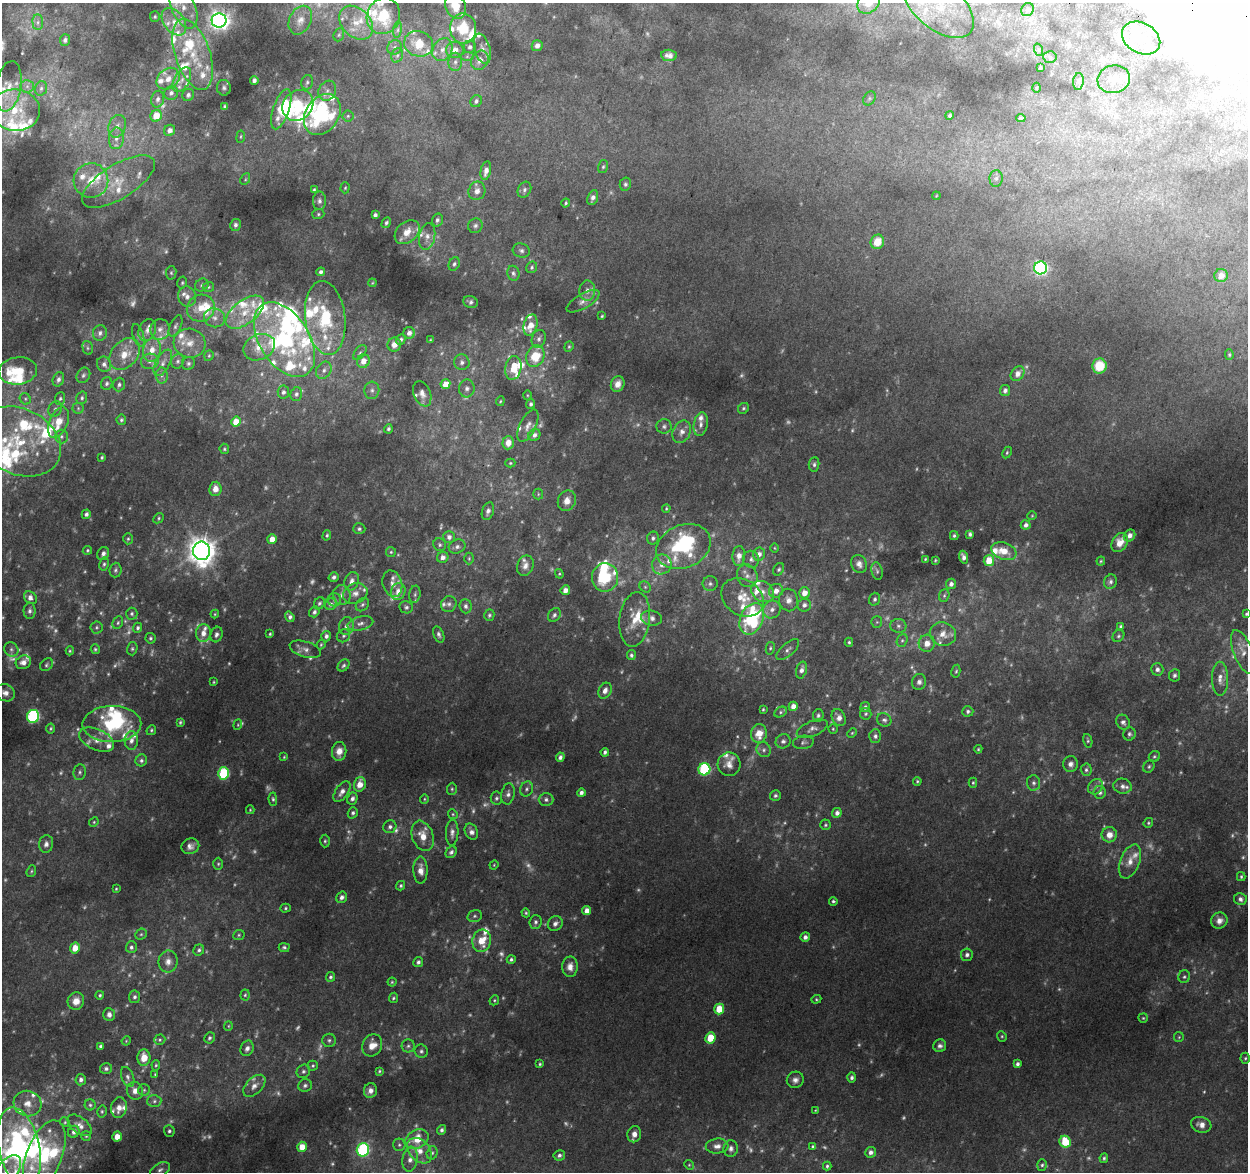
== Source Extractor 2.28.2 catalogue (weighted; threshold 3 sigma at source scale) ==
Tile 10 of 4 x 4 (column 2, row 3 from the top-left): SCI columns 1254-2499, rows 1436-2605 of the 5008 x 5270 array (HDU 1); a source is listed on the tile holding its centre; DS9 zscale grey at full resolution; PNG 1250 x 1174 px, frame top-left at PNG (2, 3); each listed source drawn as its Kron ellipse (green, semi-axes under 4 px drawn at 4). Shown black and unused: <1% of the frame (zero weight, under 2 of 3 exposures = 2% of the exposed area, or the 3 px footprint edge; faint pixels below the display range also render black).
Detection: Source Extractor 2.28.2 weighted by HDU 2 'WHT'; one run over the whole footprint, this tile lists its part. Background 0.0812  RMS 0.015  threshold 0.0656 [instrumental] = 3 sigma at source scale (4.5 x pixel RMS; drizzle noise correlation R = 1.50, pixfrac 1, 0.0396/0.0396 arcsec/px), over >= 5 px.
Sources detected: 857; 227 too faint to see at this stretch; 8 inside a brighter object's white glare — neither listed nor drawn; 121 inside a brighter listed object's ellipse — not listed separately; of the other 501, all 500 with FLUX_AUTO >= 1.19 (the completeness limit of this list) listed and drawn (1 fainter detections not listed), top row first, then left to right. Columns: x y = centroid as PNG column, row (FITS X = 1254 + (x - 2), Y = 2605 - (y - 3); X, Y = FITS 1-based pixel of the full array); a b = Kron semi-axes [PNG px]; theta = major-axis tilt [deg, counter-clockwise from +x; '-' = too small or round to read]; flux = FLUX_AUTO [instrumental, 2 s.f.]
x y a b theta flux
869 3 12 9 44 42
938 5 42 23 -40 86
455 6 13 10 -70 30
183 8 22 11 -65 25
1028 10 7 6 - 4
383 16 18 16 66 62
155 17 5 5 - 2.5
219 20 7 7 - 980
300 20 15 10 64 14
38 22 8 5 -85 4.5
174 22 15 10 -53 19
356 23 19 14 -45 29
463 29 15 13 -89 54
398 30 8 4 82 3.4
339 35 7 5 69 2.5
1141 38 20 15 -30 36
65 40 6 5 - 5.3
419 44 15 12 -21 34
537 46 5 5 - 9.5
395 47 7 7 - 5.1
470 47 6 6 - 4
482 49 15 7 -74 10
442 50 12 9 59 13
455 50 9 8 - 12
1039 50 6 4 -71 2.4
193 54 37 17 -72 72
397 55 7 5 69 3.7
669 55 8 5 -6 8.5
467 57 7 4 1 2.9
1050 57 7 6 - 3.5
480 60 10 8 62 13
455 62 9 7 89 6.5
1040 68 3 3 - 1.7
168 79 12 10 38 16
1114 79 16 14 14 24
182 80 13 7 61 12
254 80 4 4 - 6.1
307 82 7 5 73 3.9
1078 82 8 5 83 4
9 86 25 12 80 20
27 86 6 6 - 4.2
41 88 7 5 73 3.3
224 88 8 7 - 3.9
1037 88 5 3 - 1.6
327 91 10 8 63 8.7
171 93 7 6 - 5.9
188 95 6 5 - 4.9
869 98 7 5 57 3.2
158 99 8 6 76 6.3
476 101 6 5 - 4.9
298 105 17 14 45 80
225 106 4 3 - 2.4
281 109 21 8 71 36
15 110 25 20 -5 51
322 115 22 16 56 190
950 115 4 4 - 4
156 116 6 5 - 32
348 116 5 5 - 2.5
1021 118 5 3 - 2.2
117 126 11 8 71 10
170 130 6 5 - 9.3
241 137 6 3 81 1.6
116 138 11 7 83 9.9
603 167 6 5 - 2.7
486 171 9 5 79 10
996 178 8 6 88 5.1
245 179 6 4 62 2.1
91 180 17 17 - 35
118 181 41 17 32 55
625 184 6 5 - 3.6
345 188 5 4 - 1.9
314 190 3 3 - 2
524 190 8 6 61 4.8
477 191 9 8 - 9
936 196 4 3 - 1.2
593 198 8 5 69 6.8
319 201 9 6 89 5.5
566 203 4 3 - 2.3
318 214 6 5 - 2.6
375 215 4 4 - 4.1
437 220 6 5 - 4.1
386 223 6 4 61 3.1
235 225 6 5 - 5.2
475 226 7 7 - 4.4
407 232 14 10 41 20
427 237 13 8 79 10
877 242 7 6 - 25
521 250 8 7 - 4.8
454 264 7 5 64 3.4
532 267 6 5 - 3
1040 268 6 6 - 370
321 272 4 4 - 4.4
171 273 7 5 78 2.7
513 273 7 6 - 4
1221 275 7 6 - 11
182 283 6 4 76 2.2
372 283 4 3 - 1.3
202 285 7 6 - 3.5
208 287 6 5 - 2.4
587 291 10 7 88 9.2
187 297 10 9 - 10
583 301 18 7 30 9.7
470 302 7 6 - 4.3
201 308 14 13 - 31
245 312 22 11 38 35
602 316 3 2 - 1.7
214 318 10 9 - 9.1
325 318 37 20 -83 100
530 325 11 7 75 17
176 326 11 5 64 4.5
160 329 10 9 - 9.3
147 330 11 8 67 9.9
100 333 8 7 - 5.2
409 333 6 5 - 8.4
138 335 11 5 -71 4.7
539 339 9 6 70 5.9
284 340 41 24 -58 180
401 340 6 4 52 3.7
430 340 3 2 - 1.2
190 343 16 14 -15 24
394 345 7 6 - 12
259 347 16 12 23 22
569 347 5 4 - 2.2
88 348 7 5 -75 2.8
152 350 12 9 76 19
360 353 8 5 52 3.4
125 354 18 13 50 30
1229 355 5 4 - 1.9
209 356 5 4 - 2.1
535 356 11 9 66 46
150 361 9 7 12 7.1
178 361 7 6 - 4.2
363 361 7 6 - 15
462 362 8 7 - 6.6
163 363 14 7 62 9.8
188 363 7 6 - 3.6
104 364 8 7 - 6.3
1099 366 7 7 - 51
513 368 12 8 79 29
324 370 9 7 57 6.6
18 371 19 13 6 36
1018 374 8 6 54 12
83 375 8 6 59 3.9
162 376 8 6 89 4.6
58 379 7 5 67 5.4
107 383 6 5 - 3.9
445 384 5 4 - 23
618 384 8 6 67 11
119 385 7 5 71 3.9
467 388 9 8 - 6.2
372 390 8 7 - 5.8
1005 390 5 5 - 5.9
283 392 6 5 - 4.5
296 394 7 5 74 4.5
422 394 13 8 -67 10
527 395 5 3 - 1.6
82 398 6 5 - 3.1
25 399 6 5 - 2.6
60 399 6 5 - 2.8
500 401 5 3 - 1.7
531 404 5 4 - 4
78 408 5 5 - 2.6
744 408 6 5 - 2.8
55 409 8 6 60 4.3
121 420 5 5 - 3
58 422 16 9 67 28
236 422 5 5 - 22
701 424 12 7 80 7.8
528 426 17 8 64 11
664 426 7 7 - 4.3
388 429 4 4 - 2.8
682 432 12 8 64 10
534 435 6 5 - 6.6
61 436 7 6 - 4.1
19 441 44 32 -25 120
508 443 7 6 - 15
224 449 5 5 - 2.4
1007 453 6 4 64 2.3
102 457 4 3 - 2
510 463 5 4 - 1.9
814 464 7 5 84 3.7
215 489 7 6 - 14
538 494 5 5 - 2
567 501 10 9 - 14
666 508 4 3 - 1.7
488 511 9 6 71 6.7
86 514 5 4 - 4.9
1032 516 4 4 - 1.6
159 518 6 4 45 2.3
1026 525 5 4 - 6.4
359 529 6 5 - 3.3
970 534 4 4 - 4
327 535 5 4 - 2.5
1129 535 6 5 - 8.1
954 536 4 3 - 2.6
449 537 6 5 - 7.3
653 538 6 6 - 4.3
128 539 5 5 - 2.5
272 539 5 4 - 16
1120 543 10 7 60 18
440 545 7 6 - 3.4
457 547 8 7 - 5.8
683 547 28 21 24 130
774 548 5 3 - 1.4
87 550 5 4 - 2.2
202 551 9 8 - 2100
1004 551 13 8 -20 25
391 552 5 5 - 2.2
103 554 7 5 56 6
759 554 6 6 - 10
739 556 10 6 87 13
443 557 6 5 - 8.6
964 557 6 4 -71 7.2
469 558 6 5 - 2.3
751 559 8 8 - 6.6
925 559 3 3 - 1.6
935 560 3 2 - 1.5
989 560 5 5 - 31
1101 561 4 4 - 1.8
104 564 6 4 79 3.1
662 564 10 9 - 12
859 564 9 7 -69 8.5
525 566 10 8 67 9.6
779 569 7 5 57 3.1
115 570 7 6 - 3.7
877 571 9 5 -79 3.6
559 574 5 4 - 1.7
747 576 12 10 -64 11
334 577 5 4 - 4.7
605 577 14 13 - 56
352 581 9 7 68 9
1110 582 7 6 - 5.3
392 584 13 9 -74 10
710 584 7 7 - 4.7
951 584 5 5 - 6.7
645 587 6 5 - 2.6
565 590 5 4 - 10
776 591 7 6 - 11
398 592 8 7 - 14
763 592 12 9 -34 16
355 593 12 10 23 12
804 593 6 5 - 16
415 594 8 5 80 4
342 595 10 8 -76 9.1
944 595 6 5 - 3.1
742 597 22 17 -34 38
30 598 7 5 -45 9.4
874 599 6 5 - 3.7
335 600 6 6 - 4.3
788 600 11 9 -77 11
319 603 6 5 - 3.4
331 604 6 5 - 5.2
449 604 8 7 - 5.2
362 605 7 5 45 3.5
804 605 7 6 - 6.2
466 606 7 6 - 5
406 607 7 6 - 3.7
772 609 9 8 - 9.6
30 611 8 6 89 5.3
314 612 6 4 51 4.2
132 614 6 5 - 3.2
215 614 4 4 - 1.5
1246 614 4 3 - 2.2
489 615 6 5 - 2.8
554 615 7 5 55 4.8
290 617 5 4 - 4.9
651 618 10 7 -12 7.7
635 619 27 15 83 35
752 619 16 11 66 150
877 622 5 5 - 2.3
118 623 6 5 - 2.7
360 623 13 6 14 8.6
346 626 9 7 74 6.5
898 626 8 7 - 5
97 627 6 6 - 2.9
1121 627 4 4 - 3.6
138 628 5 4 - 3.6
203 633 9 7 84 13
270 634 4 3 - 1.9
439 634 8 5 -68 4.5
943 634 13 11 -20 18
216 635 8 6 73 5
326 636 5 5 - 4.8
343 636 7 6 - 3.5
1118 636 6 5 - 2.8
150 638 5 5 - 2.8
902 640 6 5 - 2.8
849 642 4 4 - 2.3
927 643 8 8 - 14
321 645 5 3 - 1.7
770 648 6 4 80 2.5
11 649 7 6 - 4.1
95 649 5 4 - 2.4
132 649 7 5 76 2.8
305 649 16 8 -17 8.2
788 650 14 6 41 5.9
70 651 4 4 - 2
1243 652 23 9 -69 19
631 655 5 4 - 3.3
23 662 8 6 28 9.1
46 665 7 5 48 3.1
344 665 7 5 44 3.3
1157 669 6 6 - 5.9
801 670 9 5 73 7.4
956 671 6 4 78 2.3
1174 675 6 5 - 3.6
1220 679 17 8 -89 12
214 682 3 3 - 1.4
919 682 8 7 - 5.9
605 691 8 6 61 10
5 693 10 8 -24 8.5
793 706 4 4 - 13
865 707 5 5 - 3.9
763 709 3 2 - 1.7
968 711 5 5 - 4
780 712 7 5 28 3
866 714 6 5 - 2.8
818 715 6 5 - 3.4
33 716 6 6 - 230
839 718 9 6 -64 10
884 720 7 6 - 4.2
180 722 3 3 - 2.1
1123 722 8 6 -53 6.2
112 724 29 18 1 93
238 725 5 4 - 1.8
51 728 5 4 - 2.2
812 729 16 7 22 7.7
833 729 5 4 - 1.8
151 730 5 4 - 2.3
852 733 5 4 - 1.8
759 734 9 8 - 22
1129 734 7 6 - 4
875 736 6 6 - 4.7
97 740 18 10 -24 16
131 740 9 7 90 7.8
783 741 8 7 - 4.8
1088 741 7 4 -75 2.5
803 742 10 6 9 4.5
978 749 4 4 - 1.7
764 750 7 7 - 5.1
339 751 9 7 84 16
605 752 4 3 - 4.2
284 757 4 4 - 1.7
560 757 5 4 - 5.3
1154 757 6 5 - 2.5
141 760 6 5 - 4
729 764 12 11 - 11
1071 764 8 7 - 7.1
1149 766 6 5 - 2.9
704 769 6 6 - 180
1086 770 6 5 - 3.7
80 772 8 6 81 4
223 773 6 5 - 130
917 781 4 4 - 2.2
973 783 5 4 - 2.2
1034 783 8 7 - 4.6
360 784 7 6 - 19
1122 786 9 7 -11 6.5
1096 787 8 6 49 5.1
452 789 6 5 - 2.5
527 789 7 6 - 4.1
342 792 12 6 56 9.8
1100 792 6 6 - 5.9
581 793 4 4 - 5.7
508 794 11 6 79 6.4
775 796 5 5 - 3.4
496 798 6 6 - 3.5
273 799 6 4 -87 2.6
352 799 6 5 - 5.9
424 799 5 4 - 1.8
546 799 7 6 - 4.9
250 810 4 3 - 1.7
353 813 5 5 - 3.8
837 813 5 4 - 7.6
453 814 5 4 - 2
94 822 5 4 - 1.9
1148 823 5 4 - 2.2
825 825 5 5 - 2.5
390 827 7 6 - 5.2
471 832 8 6 -63 7.6
452 833 13 6 87 7.6
1109 835 7 7 - 14
423 836 15 10 -70 22
325 841 6 5 - 2.8
46 844 9 7 78 7.3
190 846 9 7 18 8.5
451 852 6 5 - 4.5
1130 861 18 9 68 16
218 864 6 5 - 2.5
494 865 5 4 - 1.4
420 870 13 7 -89 14
31 871 6 4 69 2.2
1241 877 4 3 - 2.2
401 886 5 4 - 3.1
116 889 3 3 - 1.5
342 897 6 5 - 6.5
1240 899 6 6 - 5.6
833 901 4 4 - 2.6
286 908 5 4 - 2.1
587 911 5 4 - 13
526 913 4 4 - 2.1
475 916 7 5 16 3.2
1219 921 8 8 - 11
536 922 7 6 - 4.1
555 924 8 6 42 6.1
141 934 6 5 - 2.3
239 935 6 5 - 2.3
805 937 5 4 - 6.2
482 941 11 9 78 31
131 947 6 5 - 4.3
284 947 5 4 - 2.9
75 948 5 5 - 23
199 950 6 5 - 3.5
967 955 6 6 - 5
511 959 4 4 - 3.2
168 962 11 9 82 11
418 962 5 5 - 4.5
570 967 10 7 88 13
330 977 5 4 - 3.2
1184 977 6 6 - 3.3
392 982 4 4 - 1.9
100 995 4 4 - 2.6
245 995 5 4 - 2.4
134 997 6 5 - 4.4
393 998 5 4 - 2.5
816 999 5 4 - 2
494 1000 5 4 - 2.1
76 1001 9 8 - 16
719 1009 5 5 - 37
109 1015 6 6 - 6.9
1143 1018 5 4 - 1.9
228 1026 5 4 - 1.7
1002 1036 5 4 - 2.1
1179 1037 5 5 - 1.8
209 1038 6 5 - 3.5
710 1038 5 5 - 42
160 1040 6 5 - 2.5
329 1040 6 6 - 3.5
126 1041 5 3 - 1.4
372 1045 11 9 64 19
100 1046 4 3 - 3.3
408 1046 6 6 - 3.8
940 1046 6 6 - 5.4
247 1048 8 6 65 6.2
421 1051 7 6 - 3.9
144 1058 8 6 86 21
1245 1058 5 4 - 2.4
540 1064 3 3 - 2.1
1017 1064 4 4 - 4.9
156 1065 5 4 - 1.9
313 1066 5 5 - 2.4
106 1069 6 5 - 3.9
303 1071 7 6 - 3.8
379 1071 4 3 - 2
155 1074 3 3 - 1.5
128 1077 10 6 -69 5.3
852 1078 5 4 - 4.2
81 1080 6 5 - 5.6
795 1080 8 8 - 7.7
305 1085 7 6 - 4.2
254 1086 13 8 45 9.6
144 1090 6 5 - 2.9
370 1090 7 6 - 9.1
135 1091 9 8 - 11
154 1101 7 6 - 4.2
28 1104 14 12 -15 20
90 1105 5 5 - 2.9
119 1107 10 8 80 11
815 1110 3 3 - 1.3
102 1111 6 4 78 2.4
65 1122 5 4 - 1.7
80 1125 14 8 -38 9.5
1201 1125 10 7 -18 10
442 1130 5 4 - 3.9
169 1131 6 5 - 3.7
74 1132 6 5 - 5.5
634 1134 8 6 76 9.6
86 1136 5 5 - 2
117 1137 5 4 - 17
417 1139 12 9 28 33
1065 1142 6 5 - 52
399 1145 6 6 - 3.5
717 1146 11 7 4 9
813 1146 4 3 - 2.2
19 1147 40 20 -77 340
302 1147 5 4 - 21
731 1148 8 7 - 6.2
363 1150 6 6 - 200
419 1151 14 10 -47 18
871 1152 5 5 - 6.5
432 1153 7 5 73 3.1
44 1155 37 17 69 110
559 1155 6 5 - 4.2
1104 1158 5 3 - 2.5
410 1159 13 7 82 11
689 1165 5 4 - 1.8
1042 1165 6 4 72 2.6
827 1166 4 3 - 2.7
160 1170 10 6 29 6.1
6 1172 20 10 49 22
Isophote crosses this tile's border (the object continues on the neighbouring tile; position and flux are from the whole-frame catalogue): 10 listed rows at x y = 869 3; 938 5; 455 6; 183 8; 19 441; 1246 614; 1243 652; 19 1147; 44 1155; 6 1172